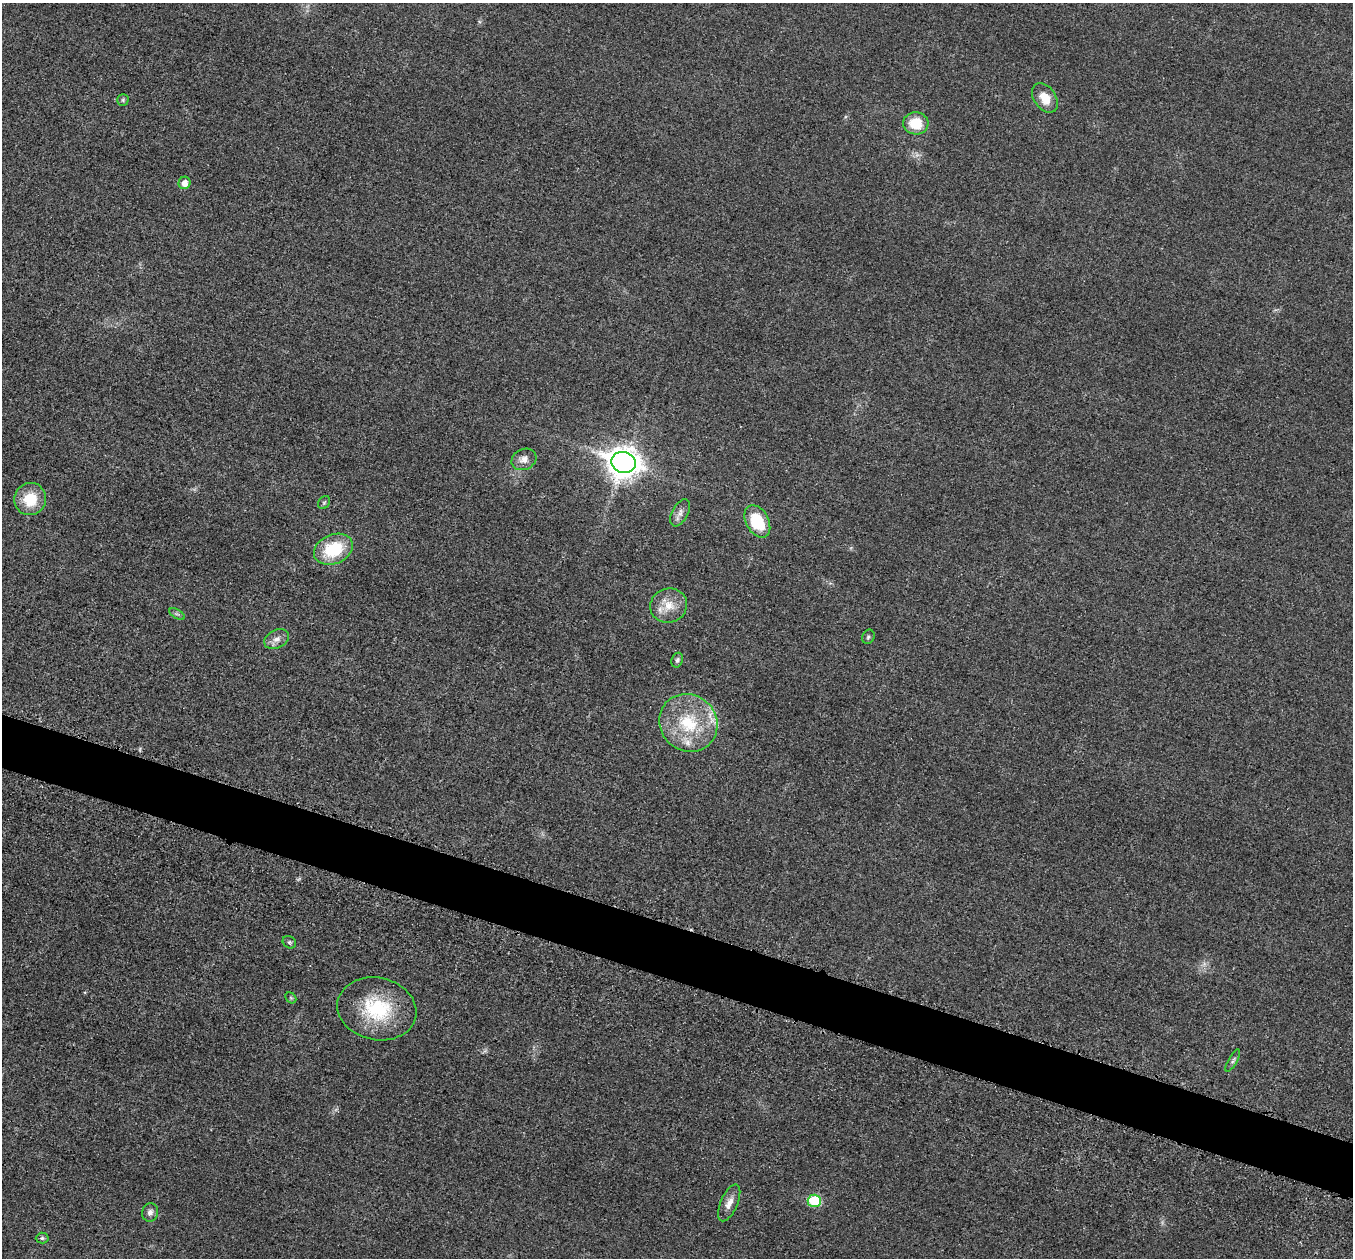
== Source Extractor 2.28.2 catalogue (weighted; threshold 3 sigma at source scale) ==
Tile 6 of 4 x 4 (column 2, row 2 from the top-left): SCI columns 1385-2735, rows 2711-3966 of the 5458 x 5502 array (HDU 1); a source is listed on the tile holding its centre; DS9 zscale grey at full resolution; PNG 1355 x 1260 px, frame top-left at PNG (2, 3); each listed source drawn as its Kron ellipse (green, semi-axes under 4 px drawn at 4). Shown black and unused: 4% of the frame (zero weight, under 3 of 5 exposures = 4% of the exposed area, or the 3 px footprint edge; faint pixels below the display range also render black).
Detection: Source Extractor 2.28.2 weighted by HDU 2 'WHT'; one run over the whole footprint, this tile lists its part. Background 0.0195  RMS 0.0052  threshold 0.0233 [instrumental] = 3 sigma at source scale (4.5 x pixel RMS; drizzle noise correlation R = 1.50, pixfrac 1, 0.05/0.05 arcsec/px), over >= 5 px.
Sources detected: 28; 1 too faint to see at this stretch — neither listed nor drawn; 2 inside a brighter listed object's ellipse — not listed separately; the other 25 listed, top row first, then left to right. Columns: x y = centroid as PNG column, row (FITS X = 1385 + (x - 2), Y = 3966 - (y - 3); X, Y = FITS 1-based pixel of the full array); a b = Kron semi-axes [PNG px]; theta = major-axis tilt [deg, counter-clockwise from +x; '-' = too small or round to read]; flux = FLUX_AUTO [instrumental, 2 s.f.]
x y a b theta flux
1045 98 16 11 -55 8.6
123 100 5 5 - 0.83
916 123 12 11 - 13
184 183 6 6 - 4.6
524 459 13 10 26 3.8
623 462 12 10 -16 780
30 499 16 15 - 16
324 503 7 5 54 0.86
680 513 15 8 62 2.9
757 521 17 11 -62 22
333 549 20 14 23 25
669 606 18 17 - 9.6
177 614 9 3 -31 1
868 637 7 6 - 1.1
277 639 13 9 27 3.6
677 660 7 5 70 1.3
688 723 30 28 -42 31
289 942 7 5 -31 1.1
291 998 6 4 -44 0.82
377 1009 40 31 -12 38
1233 1060 12 4 61 1.4
814 1201 6 6 - 28
729 1203 20 8 67 4.6
150 1212 9 8 - 2.4
42 1238 6 5 - 0.97